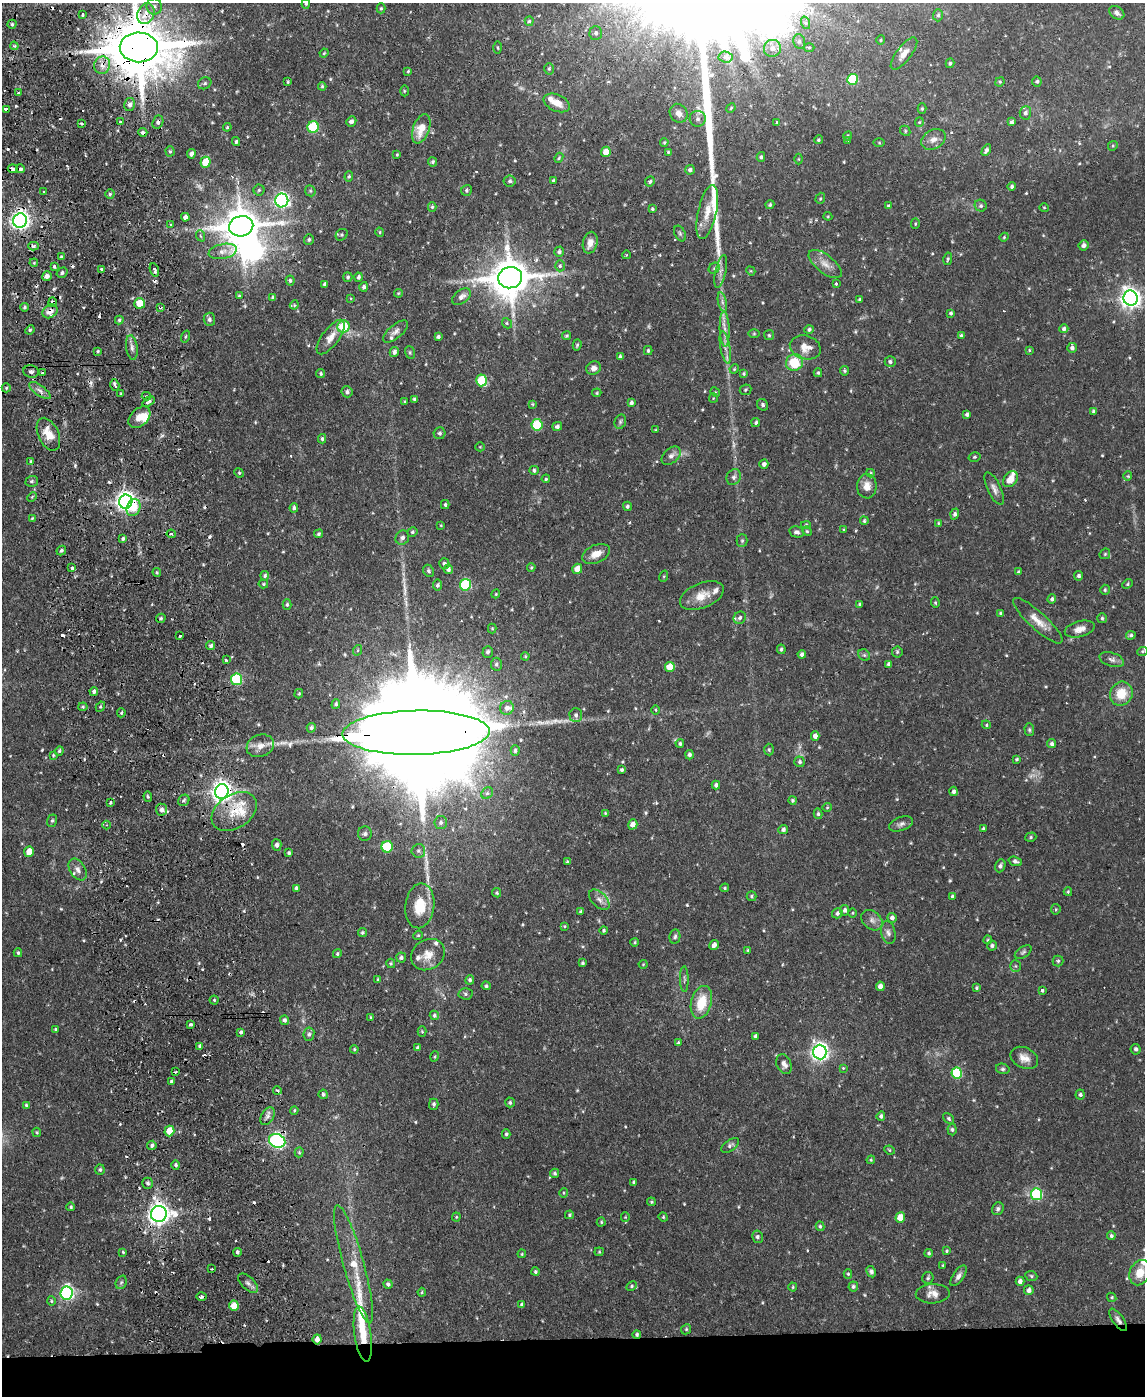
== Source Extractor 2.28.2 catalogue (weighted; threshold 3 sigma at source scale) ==
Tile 11 of 4 x 3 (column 3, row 3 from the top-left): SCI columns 2343-3485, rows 246-1639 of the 4686 x 4567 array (HDU 1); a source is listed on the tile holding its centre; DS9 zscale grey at full resolution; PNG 1147 x 1398 px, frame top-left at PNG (2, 3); each listed source drawn as its Kron ellipse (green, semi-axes under 4 px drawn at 4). Shown black and unused: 4% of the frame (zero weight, under 2 of 3 exposures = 3% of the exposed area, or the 3 px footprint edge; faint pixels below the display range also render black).
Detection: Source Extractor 2.28.2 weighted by HDU 2 'WHT'; one run over the whole footprint, this tile lists its part. Background 0.0867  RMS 0.0062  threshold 0.0277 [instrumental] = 3 sigma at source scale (4.5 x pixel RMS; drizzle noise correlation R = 1.50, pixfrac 1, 0.05/0.05 arcsec/px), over >= 5 px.
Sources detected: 594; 6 too faint to see at this stretch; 2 inside a brighter object's white glare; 27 cosmic-ray / hot-pixel residue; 3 long thin detections or spike segments (spike, bleed or trail) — neither listed nor drawn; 14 inside a brighter listed object's ellipse — not listed separately; of the other 542, all 500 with FLUX_AUTO >= 0.575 (the completeness limit of this list) listed and drawn (42 fainter detections not listed), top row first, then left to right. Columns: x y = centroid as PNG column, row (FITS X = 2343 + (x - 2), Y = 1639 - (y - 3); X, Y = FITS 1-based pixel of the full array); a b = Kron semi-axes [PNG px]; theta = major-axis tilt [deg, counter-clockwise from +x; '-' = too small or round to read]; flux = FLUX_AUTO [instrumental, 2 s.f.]
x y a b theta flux
306 4 5 4 - 0.83
154 6 8 7 - 2.6
381 8 5 4 - 0.85
1117 13 8 6 -33 2.2
83 14 3 3 - 1.7
146 14 11 8 68 7.2
938 15 6 5 - 1.2
529 21 5 4 - 1
806 23 6 4 -71 0.96
12 24 4 4 - 0.92
596 33 7 6 - 1.9
881 40 5 4 - 0.69
799 41 7 6 - 1.7
14 46 4 4 - 0.88
139 47 19 15 -3 5200
498 48 6 3 -89 0.66
772 48 8 8 - 3.6
809 48 5 3 - 0.71
324 53 4 3 - 0.6
904 53 19 7 52 4.7
726 57 7 5 -4 1.4
950 63 5 4 - 0.96
102 65 9 8 - 4.9
549 69 6 5 - 0.98
408 71 4 3 - 0.68
852 79 5 5 - 35
1037 81 5 5 - 1
288 82 3 3 - 0.64
1000 82 5 4 - 0.81
205 83 7 5 31 1.3
322 86 4 4 - 0.78
404 91 5 3 - 0.63
18 93 3 2 - 0.63
557 103 14 8 -23 7.2
130 105 6 5 - 2.2
731 108 5 4 - 0.7
6 109 4 3 - 2
922 109 5 4 - 0.71
679 113 10 8 -56 4.2
1025 113 6 5 - 1.9
698 119 8 8 - 2.2
351 121 5 5 - 2
120 122 3 3 - 0.86
158 122 7 5 65 1.8
919 122 5 4 - 0.65
1012 122 4 4 - 1.2
81 123 3 3 - 1.8
776 123 3 3 - 2.1
227 127 4 3 - 0.68
313 127 6 5 - 47
421 129 15 8 69 11
905 131 5 4 - 0.92
143 132 4 3 - 1.8
848 136 5 4 - 0.79
933 139 13 9 30 4
818 140 4 4 - 0.89
848 141 4 3 - 0.79
236 142 4 3 - 1.2
664 142 4 3 - 0.66
879 143 6 4 -2 0.66
1113 146 5 4 - 0.79
986 150 6 4 60 1.5
170 151 5 4 - 1
606 152 5 5 - 8.7
668 152 4 4 - 0.78
191 154 5 4 - 2.1
397 155 4 3 - 0.68
761 157 5 4 - 1.2
559 158 5 4 - 0.82
798 159 5 3 - 0.58
206 162 5 5 - 16
433 162 4 4 - 1.2
13 169 5 3 - 3.5
20 169 4 3 - 2.6
690 170 5 4 - 1.4
349 176 5 4 - 0.88
510 181 6 5 - 1.3
554 181 3 3 - 0.99
650 181 5 4 - 1.2
1012 187 4 4 - 1.3
259 190 5 5 - 0.96
467 190 6 5 - 1.1
44 191 3 2 - 0.86
310 191 6 5 - 0.86
110 194 5 4 - 0.96
820 198 6 4 70 0.84
282 200 7 6 - 160
770 205 4 4 - 1.1
888 206 4 3 - 0.92
981 206 6 5 - 1.2
432 207 5 4 - 0.82
1044 208 5 4 - 0.66
652 209 4 3 - 0.86
707 212 28 9 77 9.7
828 216 4 4 - 0.58
185 217 4 4 - 2.3
20 221 7 6 - 290
171 224 3 3 - 1.1
915 224 5 4 - 0.71
241 226 12 10 12 1700
380 232 5 4 - 0.73
680 233 8 5 -64 1.3
342 235 6 5 - 0.84
201 236 6 3 -69 0.81
1004 237 4 4 - 0.66
309 239 5 5 - 1.1
590 243 11 7 76 4.5
1083 245 5 5 - 2.3
33 246 5 4 - 1.8
223 251 14 7 12 4
559 252 5 5 - 1.5
626 255 4 3 - 0.6
61 257 4 3 - 0.85
948 259 6 4 78 0.95
34 263 4 3 - 0.61
825 264 20 9 -38 5.7
560 266 5 4 - 0.96
54 267 3 3 - 5.9
714 268 6 5 - 1.1
102 269 4 3 - 2.1
154 270 7 3 -71 1.8
721 271 16 5 77 3.1
751 271 5 3 - 0.61
62 273 6 5 - 1.4
47 276 5 4 - 2.5
348 277 5 4 - 1.1
358 277 4 4 - 1.4
510 278 12 10 14 2000
290 281 5 4 - 1.2
324 284 4 3 - 1
836 284 3 3 - 1.5
364 287 5 4 - 1.5
398 293 4 4 - 0.57
239 296 4 3 - 0.67
462 297 10 6 37 3
273 298 4 3 - 1.1
351 298 4 3 - 0.62
1131 298 7 7 - 370
859 299 3 2 - 0.71
52 302 5 4 - 2.2
722 302 10 4 -77 1.8
140 303 5 5 - 19
294 305 4 3 - 0.64
24 307 4 3 - 0.9
160 307 3 3 - 1.2
50 311 8 6 37 4.3
951 313 4 4 - 1.2
209 319 7 6 - 1.7
119 320 4 4 - 1.1
507 323 5 4 - 0.89
343 326 6 6 - 20
725 329 18 5 -88 4.2
809 329 5 4 - 1.2
1064 329 4 4 - 1.6
30 330 5 4 - 0.93
395 331 15 6 41 2.9
754 334 5 3 - 0.6
769 335 5 5 - 0.88
961 335 4 3 - 0.91
567 336 4 4 - 0.84
185 337 6 3 71 0.7
331 337 20 8 53 6.1
438 337 4 3 - 1.2
577 345 6 3 74 0.97
132 347 12 5 -82 2.5
725 347 16 5 -80 3.5
805 347 16 11 -17 6.4
1072 348 5 4 - 1.8
648 350 4 3 - 0.98
1029 350 4 3 - 0.62
98 351 3 3 - 0.78
394 352 5 4 - 2.1
410 352 6 5 - 0.96
620 357 4 4 - 1.5
890 362 5 5 - 1.5
794 363 8 8 - 22
594 368 7 6 - 3
734 369 5 4 - 0.69
31 371 8 6 -14 1.8
844 371 5 4 - 0.91
42 373 3 3 - 1.5
321 373 4 4 - 0.96
818 373 4 4 - 0.8
744 374 4 4 - 0.87
481 380 6 5 - 30
115 385 6 3 -74 2.1
6 388 4 4 - 0.81
40 390 13 5 -36 2.7
746 390 6 5 - 1.1
347 392 5 5 - 1.7
715 392 5 4 - 0.68
597 393 4 3 - 0.68
121 394 3 2 - 0.63
146 396 4 3 - 1.3
713 398 5 4 - 0.63
414 399 4 3 - 1.1
148 402 7 3 34 1.6
404 402 4 3 - 0.73
631 403 4 4 - 1.3
532 404 4 4 - 0.66
763 405 6 5 - 1.5
1094 411 4 4 - 1.1
967 414 4 4 - 1.4
139 417 13 8 43 6.5
620 422 7 5 75 1.2
756 423 4 4 - 1.1
537 425 6 5 - 28
557 426 5 4 - 1.7
656 430 3 3 - 0.6
440 433 6 6 - 1.6
48 434 17 10 -65 9.8
322 439 4 3 - 1.1
480 447 5 4 - 0.63
671 456 11 7 41 2.7
974 457 6 4 15 0.95
31 461 4 3 - 0.74
764 464 4 4 - 1.8
534 470 4 4 - 1.2
239 473 5 4 - 0.78
870 473 4 4 - 0.7
1128 476 4 4 - 0.68
734 477 8 7 - 2.1
546 479 4 3 - 0.67
1010 479 9 6 53 6.9
32 481 6 5 - 1.2
867 486 12 10 90 5.2
994 489 18 6 -65 3.2
32 497 5 3 - 0.6
126 502 7 6 - 350
445 505 4 3 - 0.98
627 506 4 4 - 1.2
134 508 9 6 68 9.7
294 508 5 4 - 1.4
955 514 5 4 - 1.5
32 518 4 3 - 0.66
864 521 4 3 - 0.95
938 523 4 4 - 0.58
441 525 4 4 - 0.6
806 525 5 4 - 0.93
844 529 4 3 - 0.59
807 531 5 4 - 0.77
412 532 5 4 - 1
797 532 7 5 -13 1.6
171 534 4 3 - 1.9
318 534 4 4 - 1
402 538 7 6 - 2
123 539 4 3 - 1.2
742 541 6 5 - 1.1
61 551 5 4 - 1.2
596 554 15 9 23 6
1105 554 6 4 45 0.88
444 564 5 5 - 1.4
531 567 4 3 - 0.63
72 568 3 3 - 2.4
448 569 5 4 - 1.8
577 569 5 4 - 6.9
429 571 6 5 - 1.2
157 572 4 3 - 0.67
1018 572 3 3 - 0.96
265 576 5 4 - 1.1
664 576 6 4 72 0.66
1079 576 5 4 - 1.6
263 584 5 4 - 0.72
1128 584 6 4 44 0.93
437 585 5 4 - 1.3
465 585 6 5 - 56
1105 590 5 5 - 1
496 594 4 4 - 0.59
702 596 23 12 22 9.7
1052 599 5 4 - 1.5
935 603 5 4 - 0.72
859 604 4 4 - 0.83
287 605 5 4 - 1.1
1000 613 4 4 - 0.77
161 618 5 4 - 1.2
740 618 6 6 - 1.6
1102 618 5 5 - 1
1038 621 32 8 -42 8.1
492 628 5 4 - 0.73
1080 629 15 8 15 4.8
1131 635 4 4 - 1.4
180 636 3 3 - 1.9
211 646 5 4 - 1.3
781 649 5 4 - 1.1
358 650 5 3 - 0.66
1142 651 5 4 - 0.73
488 652 6 5 - 1.6
897 652 5 5 - 0.91
802 654 4 4 - 1.7
864 655 6 5 - 1.1
525 656 4 4 - 0.72
226 660 3 3 - 1.8
1112 660 13 7 -19 2.7
496 664 6 5 - 1.5
889 664 4 3 - 1.5
670 667 5 5 - 11
237 679 6 5 - 48
94 692 4 4 - 1.4
299 694 5 4 - 0.74
1121 694 12 11 - 13
336 704 5 4 - 1.1
83 707 4 4 - 0.82
100 707 5 3 - 0.8
507 708 7 6 - 2.8
656 710 5 3 - 0.65
121 713 4 3 - 0.84
576 715 7 6 - 2
986 725 5 4 - 0.82
311 728 5 4 - 1.2
1029 730 6 5 - 0.95
416 733 73 22 1 43000
815 736 5 4 - 3
680 744 4 4 - 1
1052 744 4 4 - 1.6
260 746 14 11 20 5.7
515 750 5 4 - 1.3
769 750 6 4 -88 1.1
59 751 5 4 - 0.95
53 755 3 3 - 0.61
689 755 5 4 - 1.7
1017 759 4 3 - 0.82
800 762 5 5 - 1.4
622 770 4 3 - 1.2
716 785 4 4 - 1.6
222 791 7 7 - 400
953 791 4 4 - 1.7
487 793 6 5 - 1.1
148 797 5 4 - 1
184 800 6 5 - 1.3
792 800 4 4 - 0.98
110 803 3 3 - 1.6
827 807 5 4 - 0.64
162 810 6 5 - 2.6
234 812 24 17 33 17
605 813 4 4 - 0.63
818 814 5 4 - 1
52 821 6 5 - 1.1
441 822 6 6 - 1.7
633 824 5 4 - 4.5
901 824 12 6 20 2.3
107 825 4 3 - 0.67
984 828 4 4 - 0.91
783 830 5 4 - 1.5
365 834 7 7 - 1.5
1031 837 6 4 17 0.9
277 845 6 4 -87 1.8
387 847 6 5 - 34
29 851 5 4 - 7.2
418 851 7 6 - 1.6
289 853 3 3 - 1.1
1015 861 7 4 -19 1.7
567 862 3 3 - 1
1000 866 6 5 - 1.9
78 870 12 7 -58 3.3
296 888 4 3 - 1.4
725 888 4 4 - 0.75
1068 892 4 3 - 0.63
497 893 5 4 - 0.94
752 896 5 5 - 0.93
952 896 4 4 - 0.96
599 900 12 7 -45 3.3
420 906 22 14 83 17
1056 909 5 5 - 0.73
845 910 5 4 - 1.7
581 912 4 3 - 1.1
837 913 5 5 - 1.6
852 913 5 3 - 0.58
892 918 5 4 - 2.2
872 920 12 8 -41 3.4
565 926 4 3 - 0.61
604 930 4 4 - 0.94
362 933 4 4 - 0.98
888 933 11 7 -77 2.5
418 935 5 4 - 0.71
675 936 7 5 80 1.3
988 940 4 4 - 0.82
635 942 4 3 - 0.75
714 945 5 4 - 2.4
992 946 5 5 - 1.3
748 950 4 3 - 0.61
1023 952 9 5 34 1.3
18 953 4 3 - 1
337 954 4 4 - 0.95
428 955 17 14 34 7.9
401 957 5 5 - 1.6
1058 961 5 5 - 1
391 963 5 4 - 0.76
582 963 4 3 - 1.1
643 964 4 4 - 0.58
1015 966 5 5 - 1
378 979 4 3 - 0.59
684 979 13 3 -88 1.2
470 980 5 4 - 1.4
486 986 4 4 - 1
880 986 5 4 - 3.5
977 988 4 4 - 0.89
1042 990 3 3 - 1.9
466 994 7 5 -3 1.3
214 1000 4 4 - 0.73
701 1002 17 10 75 15
434 1015 5 4 - 1.1
371 1017 4 3 - 0.75
285 1020 5 4 - 1.6
190 1025 3 3 - 3.1
55 1029 3 3 - 0.95
422 1031 5 4 - 0.67
241 1032 4 3 - 1.3
309 1034 7 5 83 1.6
756 1036 4 3 - 1.6
678 1043 4 3 - 0.9
200 1046 4 4 - 1.5
418 1048 4 3 - 1.5
354 1049 4 4 - 0.73
1136 1049 5 5 - 1.5
820 1052 7 6 - 250
435 1056 5 3 - 0.66
1024 1058 14 10 -26 5.3
784 1064 10 7 -68 3.2
843 1068 4 4 - 0.6
1003 1069 7 5 -13 1.1
175 1072 4 3 - 1
957 1073 5 5 - 39
171 1082 4 4 - 1.2
277 1090 4 3 - 1.2
323 1094 5 4 - 1.1
1080 1095 5 4 - 1.3
510 1102 5 5 - 1.1
434 1104 5 4 - 1.4
26 1105 4 4 - 0.73
294 1110 4 3 - 0.7
268 1116 10 6 57 2.1
881 1116 5 4 - 1.4
949 1118 6 4 -42 0.94
952 1130 6 4 -86 1.1
169 1131 5 5 - 12
37 1132 5 4 - 0.67
506 1134 5 3 - 1
277 1141 8 6 -23 160
152 1145 5 4 - 1.5
730 1145 10 5 37 1.7
889 1150 5 4 - 0.72
299 1152 5 4 - 0.75
871 1160 4 4 - 0.66
176 1165 5 4 - 1.2
100 1170 5 5 - 1.2
555 1173 4 4 - 1.2
634 1182 4 3 - 0.79
148 1183 5 5 - 1.3
564 1193 5 3 - 0.62
1037 1194 6 5 - 56
651 1202 4 3 - 0.75
71 1207 4 4 - 1
998 1209 7 5 61 1.4
159 1214 8 8 - 450
569 1215 4 4 - 0.79
456 1217 4 4 - 0.62
625 1217 5 4 - 0.59
663 1217 5 4 - 0.72
900 1218 5 5 - 9.7
601 1222 4 4 - 0.78
820 1226 5 4 - 0.91
1111 1236 4 4 - 1.3
757 1237 6 5 - 1.5
947 1251 4 3 - 0.75
123 1252 3 3 - 0.68
237 1252 4 4 - 1.3
599 1252 4 4 - 0.69
929 1253 4 4 - 0.93
522 1254 4 3 - 0.63
354 1264 61 10 -74 19
943 1266 4 3 - 0.67
212 1269 3 2 - 0.7
535 1272 4 4 - 1
871 1272 6 4 -62 1.5
1140 1273 13 10 66 9.4
848 1274 5 4 - 0.77
959 1276 12 5 56 2.4
1031 1276 6 4 -24 0.98
928 1278 6 5 - 1.1
1020 1281 4 4 - 2.3
121 1282 7 5 68 1.1
248 1283 12 6 -45 2.2
388 1284 5 4 - 1.3
632 1286 6 4 28 0.92
793 1287 4 4 - 0.63
853 1287 5 5 - 1.3
1029 1290 5 5 - 2.3
422 1292 4 4 - 0.63
66 1293 7 6 - 130
933 1294 17 9 2 5.1
202 1297 5 3 - 2.7
1112 1297 5 4 - 0.7
51 1301 4 4 - 0.68
522 1305 4 3 - 1.4
234 1306 5 4 - 10
1118 1320 13 5 -55 2.6
686 1329 5 4 - 0.73
363 1334 28 8 -82 15
637 1335 4 4 - 1.2
317 1339 5 4 - 3.7
Overlapping masked pixels (flux is a lower limit): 26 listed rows (the first 20) at x y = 146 14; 139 47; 102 65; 6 109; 158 122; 143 132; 13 169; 20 169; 20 221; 52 302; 160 307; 50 311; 48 434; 126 502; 134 508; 416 733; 222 791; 234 812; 200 1046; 277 1141
Isophote crosses this tile's border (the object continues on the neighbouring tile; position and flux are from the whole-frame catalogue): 3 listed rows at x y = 306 4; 139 47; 1140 1273